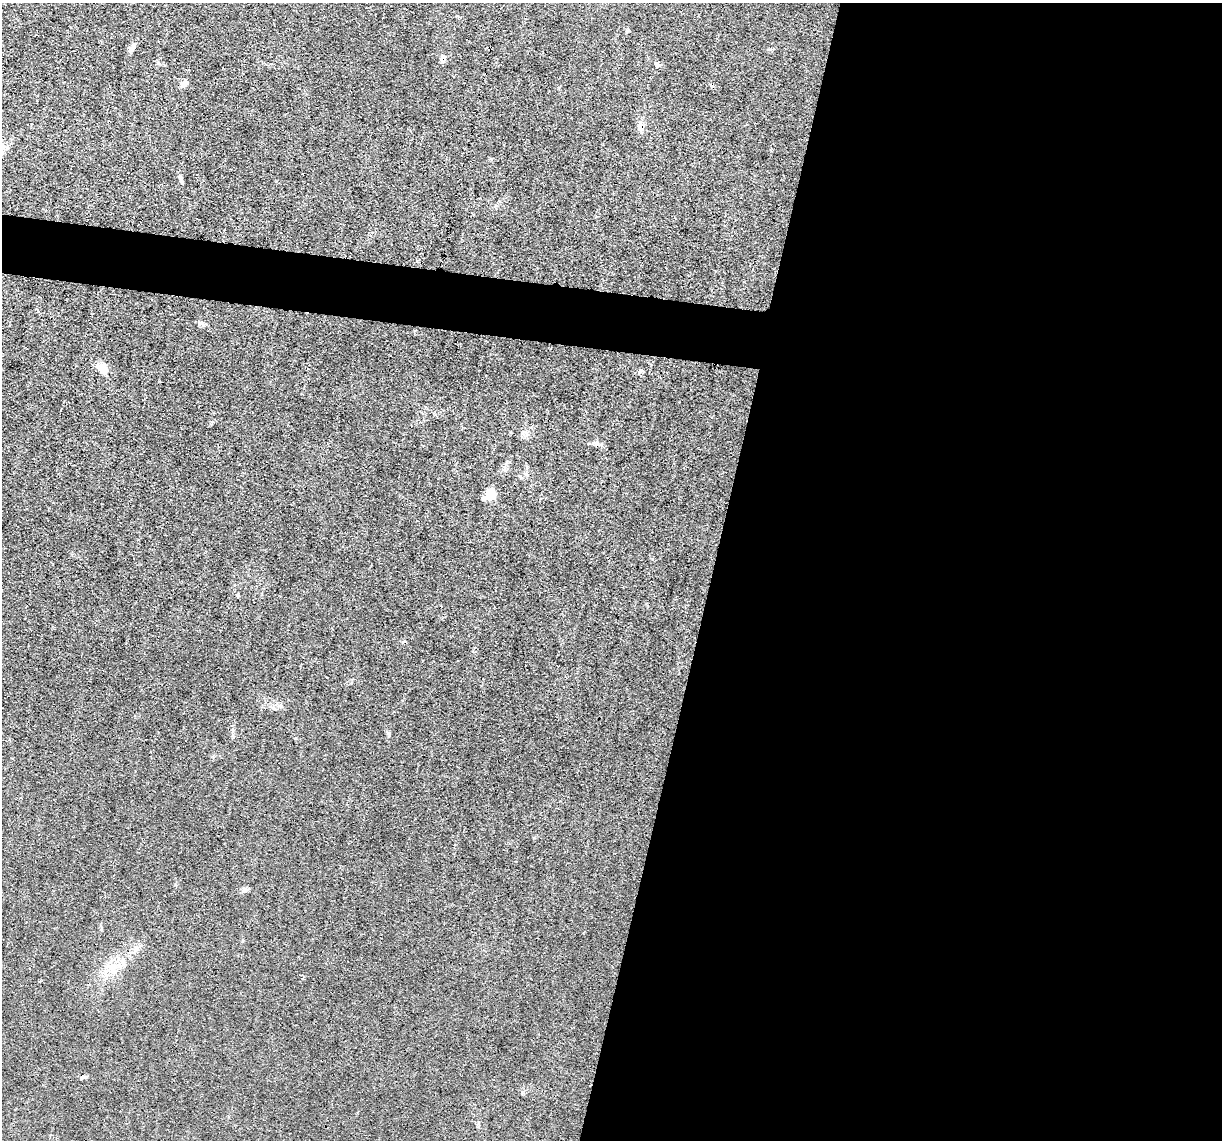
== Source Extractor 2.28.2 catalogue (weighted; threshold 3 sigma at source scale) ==
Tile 12 of 4 x 4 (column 4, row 3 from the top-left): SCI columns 3663-4882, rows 1375-2512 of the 4882 x 4908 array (HDU 1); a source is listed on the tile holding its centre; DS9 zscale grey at full resolution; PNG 1224 x 1142 px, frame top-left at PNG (2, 3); no overlay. Shown black and unused: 45% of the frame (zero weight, under 3 of 4 exposures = <1% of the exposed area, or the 3 px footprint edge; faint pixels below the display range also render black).
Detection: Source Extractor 2.28.2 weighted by HDU 2 'WHT'; one run over the whole footprint, this tile lists its part. Background 0.012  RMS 0.003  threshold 0.0136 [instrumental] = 3 sigma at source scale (4.5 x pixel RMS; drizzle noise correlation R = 1.50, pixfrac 1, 0.05/0.05 arcsec/px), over >= 5 px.
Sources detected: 17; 2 cosmic-ray / hot-pixel residue — not listed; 1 inside a brighter listed object's ellipse — not listed separately; the other 14 listed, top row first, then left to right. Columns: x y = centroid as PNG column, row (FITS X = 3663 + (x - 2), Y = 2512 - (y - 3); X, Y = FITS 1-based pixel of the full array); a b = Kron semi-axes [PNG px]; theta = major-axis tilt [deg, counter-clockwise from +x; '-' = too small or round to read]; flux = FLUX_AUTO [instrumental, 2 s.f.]
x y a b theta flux
131 50 8 4 37 0.62
443 57 8 6 50 1.1
658 64 8 5 -38 0.91
185 83 9 6 55 1.6
641 127 13 7 88 1.8
180 179 11 4 -59 0.68
201 323 11 6 -24 0.87
102 368 13 9 -50 3.6
639 372 7 4 37 0.57
597 443 8 5 5 0.93
526 474 6 4 -47 0.54
491 494 12 10 -81 4.1
237 596 4 3 - 0.59
244 889 7 5 44 0.71
Overlapping masked pixels (flux is a lower limit): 2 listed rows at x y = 443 57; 641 127
Unlisted compact peaks at least as high as the median listed source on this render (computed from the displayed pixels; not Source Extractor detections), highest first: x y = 389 733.